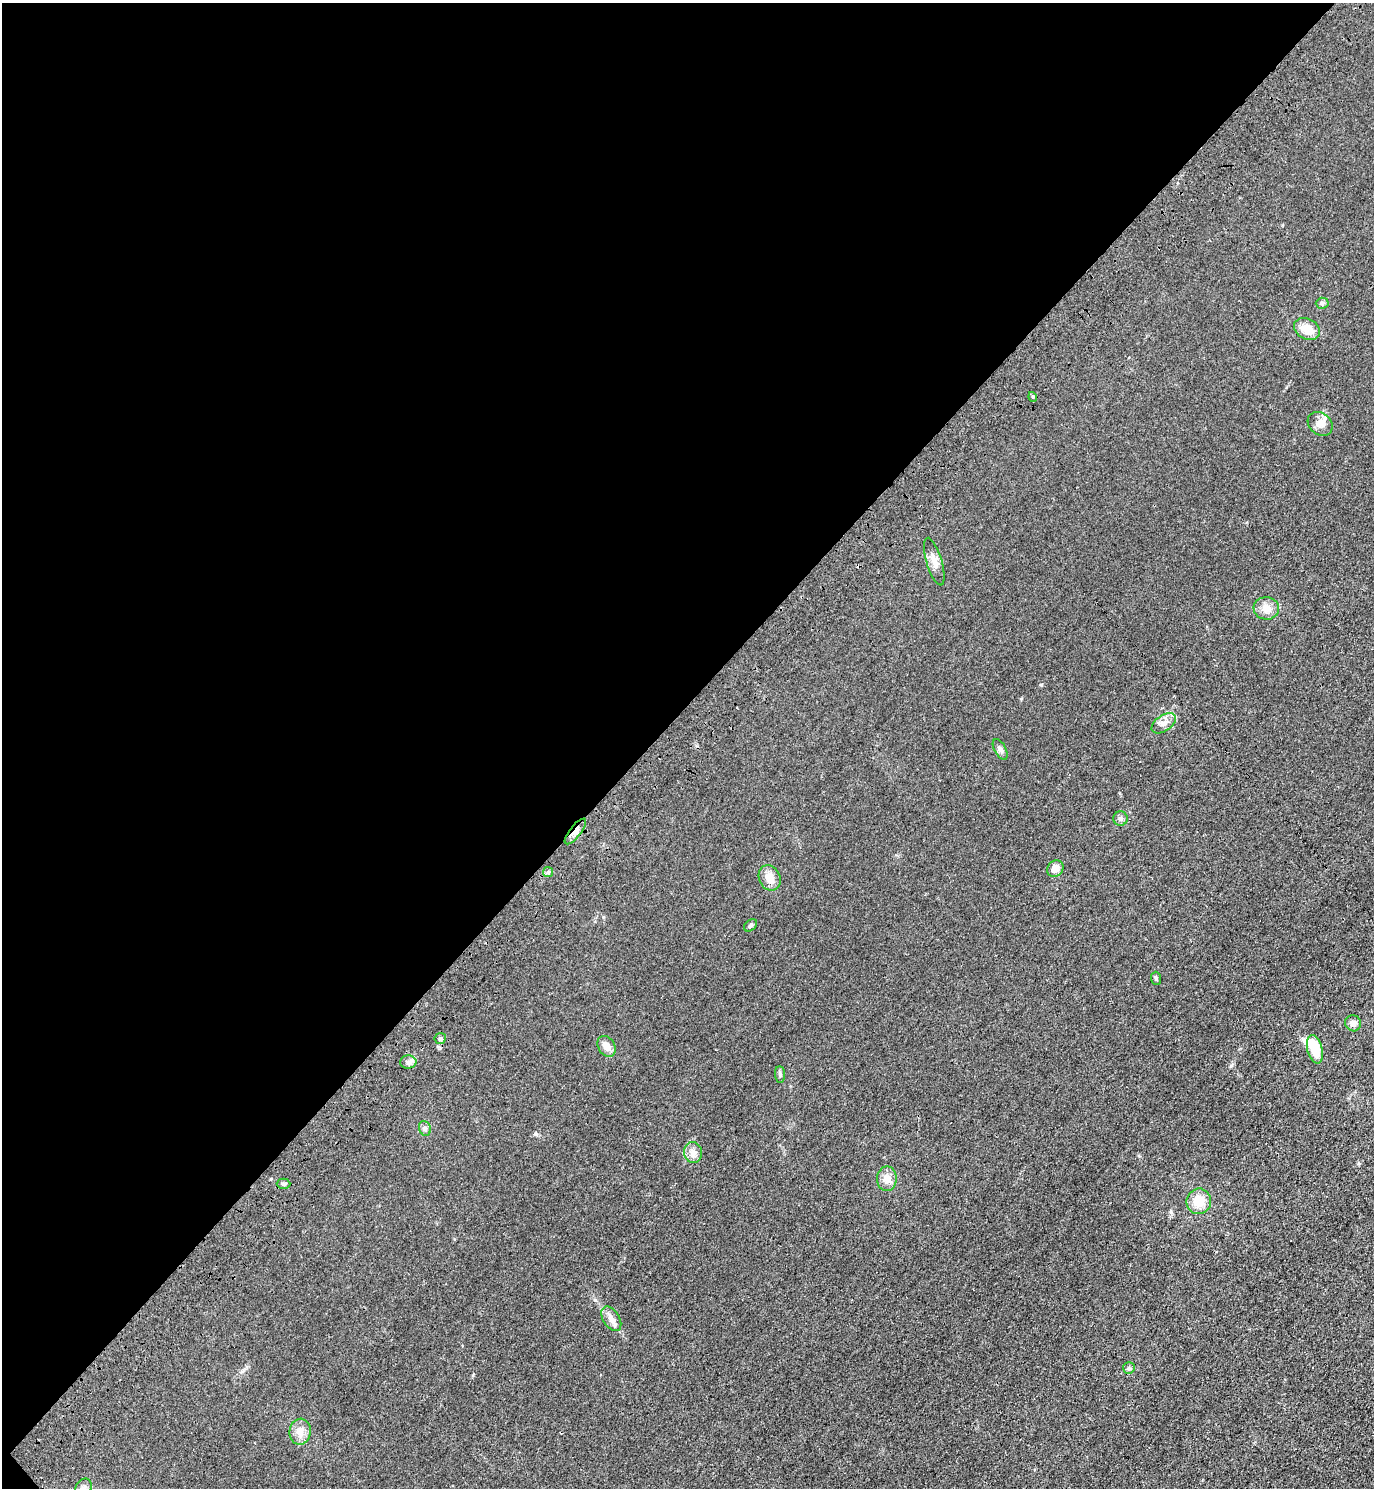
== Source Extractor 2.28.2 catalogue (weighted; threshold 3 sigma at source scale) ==
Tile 5 of 4 x 4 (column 1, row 2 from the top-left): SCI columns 381-1752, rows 3058-4543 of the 6111 x 6115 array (HDU 1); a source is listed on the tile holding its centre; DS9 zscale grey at full resolution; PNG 1376 x 1490 px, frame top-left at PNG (2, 3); each listed source drawn as its Kron ellipse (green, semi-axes under 4 px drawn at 4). Shown black and unused: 48% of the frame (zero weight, under 3 of 4 exposures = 6% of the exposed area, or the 3 px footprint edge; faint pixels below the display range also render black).
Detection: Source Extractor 2.28.2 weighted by HDU 2 'WHT'; one run over the whole footprint, this tile lists its part. Background 0.0215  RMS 0.0053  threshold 0.0238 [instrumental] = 3 sigma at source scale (4.5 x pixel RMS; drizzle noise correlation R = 1.50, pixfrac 1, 0.05/0.05 arcsec/px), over >= 5 px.
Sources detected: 32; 1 inside a brighter object's white glare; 1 cosmic-ray / hot-pixel residue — neither listed nor drawn; the other 30 listed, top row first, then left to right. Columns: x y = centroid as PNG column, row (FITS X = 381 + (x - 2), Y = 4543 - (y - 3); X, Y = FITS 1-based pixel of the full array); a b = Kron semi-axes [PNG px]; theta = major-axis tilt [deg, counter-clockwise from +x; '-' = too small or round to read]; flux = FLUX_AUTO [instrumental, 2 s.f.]
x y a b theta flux
1322 303 6 5 - 1.1
1307 329 14 10 -28 8
1033 397 5 3 - 0.52
1320 424 13 10 -39 4
934 562 25 7 -73 4.4
1266 608 13 11 -6 5
1164 723 14 7 35 3.4
1000 749 11 5 -61 1.6
1120 819 7 7 - 1.4
575 831 15 5 52 4.7
1055 869 9 7 50 4.6
548 872 5 5 - 0.85
770 878 13 10 -66 5.6
751 925 7 5 38 1.1
1156 978 7 5 -88 0.99
1353 1023 8 7 - 2.3
440 1039 6 5 - 1.3
607 1046 11 8 -58 3.7
1315 1049 14 7 -75 13
408 1062 8 6 1 1.7
780 1074 8 5 -84 1.1
425 1128 8 6 -71 1.4
693 1153 10 9 - 3.1
887 1179 12 10 89 4.3
284 1184 7 5 -1 1
1199 1201 13 12 - 9.1
611 1319 13 8 -58 3.2
1129 1368 6 5 - 0.92
300 1432 13 10 82 4.4
83 1488 10 7 64 2.2
Overlapping masked pixels (flux is a lower limit): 1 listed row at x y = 575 831
Isophote crosses this tile's border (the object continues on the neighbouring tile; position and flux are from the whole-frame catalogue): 1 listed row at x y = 83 1488
Unlisted compact peaks at least as high as the median listed source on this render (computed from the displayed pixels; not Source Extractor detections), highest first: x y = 1041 685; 536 1134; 473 1375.